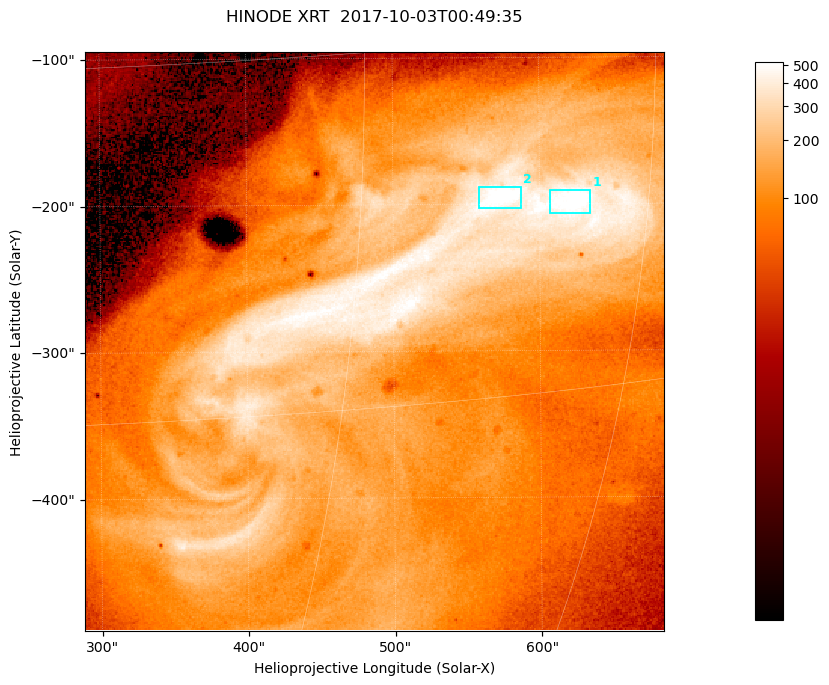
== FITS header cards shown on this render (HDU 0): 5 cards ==
TELESCOP= 'HINODE  '           /
INSTRUME= 'XRT     '           /
DATE_OBS= '2017-10-03T00:49:35.426' /
CTYPE1  = 'Solar-X '           /
CTYPE2  = 'Solar-Y '           /

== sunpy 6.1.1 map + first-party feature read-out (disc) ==
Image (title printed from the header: HINODE XRT  2017-10-03T00:49:35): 384 x 384 px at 1.03 arcsec/px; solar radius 958 arcsec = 932 px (partial field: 5.4% of the solar disc is inside the frame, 100% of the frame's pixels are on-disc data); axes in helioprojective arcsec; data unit not stated in the header (colour bar unlabelled)
Orientation: roll -0.357 deg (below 1 deg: not rotated)
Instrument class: DISC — disc imager (sunpy class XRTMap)
Bright regions (active regions / flare kernels): reference = the on-disc median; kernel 3 px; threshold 5 sigma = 388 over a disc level ~107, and >= 1.15x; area >= 147 px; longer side >= 5 px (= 5.1 arcsec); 2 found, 2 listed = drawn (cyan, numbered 1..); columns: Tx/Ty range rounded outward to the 5 arcsec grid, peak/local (2 s.f.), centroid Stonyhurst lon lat
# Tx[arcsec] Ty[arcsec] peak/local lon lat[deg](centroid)
1 605..635 -210..-190 5.5 +41 -7
2 555..590 -205..-185 5.8 +37 -6